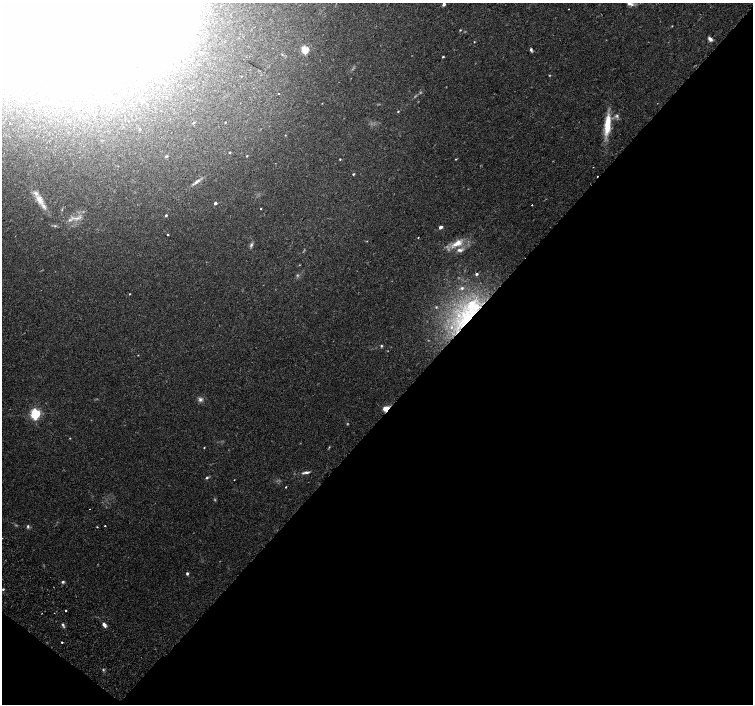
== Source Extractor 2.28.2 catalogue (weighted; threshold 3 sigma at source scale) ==
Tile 15 of 4 x 4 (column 3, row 4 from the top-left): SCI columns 3092-4592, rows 337-1739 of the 6176 x 6218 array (HDU 1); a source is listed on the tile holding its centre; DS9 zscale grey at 2 x 2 block average (1 PNG px = mean of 2 x 2 image px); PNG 755 x 706 px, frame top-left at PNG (2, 3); no overlay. Shown black and unused: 43% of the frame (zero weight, under 2 of 3 exposures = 6% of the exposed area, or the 3 px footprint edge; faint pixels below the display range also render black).
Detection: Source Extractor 2.28.2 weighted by HDU 2 'WHT'; one run over the whole footprint, this tile lists its part. Background 0.0506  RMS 0.0043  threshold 0.0196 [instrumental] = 3 sigma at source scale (4.5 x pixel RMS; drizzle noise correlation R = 1.50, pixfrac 1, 0.0396/0.0396 arcsec/px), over >= 5 px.
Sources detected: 94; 8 too faint to see at this stretch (2 x 2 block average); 11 inside a brighter object's white glare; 1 cosmic-ray / hot-pixel residue — not listed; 5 inside a brighter listed object's ellipse — not listed separately; the other 69 listed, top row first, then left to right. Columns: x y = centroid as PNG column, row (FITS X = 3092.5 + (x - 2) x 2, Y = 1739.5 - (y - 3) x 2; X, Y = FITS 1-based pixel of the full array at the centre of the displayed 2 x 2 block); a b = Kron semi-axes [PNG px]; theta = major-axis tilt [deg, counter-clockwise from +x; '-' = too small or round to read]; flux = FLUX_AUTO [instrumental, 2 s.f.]
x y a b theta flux
630 3 8 5 -24 4.8
444 4 3 2 - 3.3
568 9 2 2 - 0.33
672 26 3 2 - 0.53
460 30 2 2 - 0.69
161 36 18 16 -45 170
710 39 6 4 -48 3
474 42 2 2 - 0.6
305 50 3 3 - 52
531 50 6 3 -70 1.7
443 57 2 2 - 1
279 93 3 2 - 0.44
143 101 3 2 - 1.7
398 111 3 2 - 0.73
617 116 5 4 - 2.2
225 122 2 2 - 0.52
193 123 3 2 - 0.85
607 125 27 7 84 24
140 129 3 2 - 0.92
285 135 2 2 - 0.49
229 152 2 2 - 0.85
166 156 3 3 - 1.4
247 156 2 2 - 0.66
340 159 2 2 - 0.76
456 159 3 2 - 0.67
353 174 3 2 - 0.97
197 181 12 3 39 3.5
39 200 15 7 -54 9.3
215 203 2 2 - 2.9
532 205 2 2 - 1.4
261 209 2 2 - 0.56
166 215 3 2 - 1.3
76 218 8 3 -6 3.2
69 220 4 3 - 1.4
55 226 4 3 - 1
440 227 3 2 - 6.1
168 235 2 2 - 2.4
418 238 2 2 - 0.47
367 241 3 2 - 0.45
457 243 17 7 28 13
251 245 6 4 56 2
477 274 3 3 - 1.7
462 288 5 4 - 2
130 294 2 2 - 0.69
436 307 3 3 - 0.84
468 318 43 23 48 99
381 346 4 3 - 1.2
138 355 2 2 - 0.39
200 399 6 5 - 3
386 409 6 4 25 8.8
35 414 4 3 - 140
329 447 4 2 - 0.75
204 448 2 2 - 0.58
307 472 9 3 7 2.9
207 477 4 3 - 1.3
234 480 2 2 - 0.4
285 487 2 2 - 1.3
89 509 2 2 - 0.34
28 526 4 4 - 1.6
105 526 2 2 - 1
97 527 2 2 - 0.63
187 573 3 3 - 1.6
63 582 4 3 - 1.5
3 589 2 2 - 1
66 611 2 2 - 2.7
54 613 2 2 - 1
63 625 6 3 -64 1.6
104 625 6 3 -61 3.7
62 642 2 2 - 2.6
Overlapping masked pixels (flux is a lower limit): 2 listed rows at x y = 468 318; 386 409
Isophote crosses this tile's border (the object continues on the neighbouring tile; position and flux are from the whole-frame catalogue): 3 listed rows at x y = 630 3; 444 4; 161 36
Diffuse or blended objects may show on this block-average render without a row.